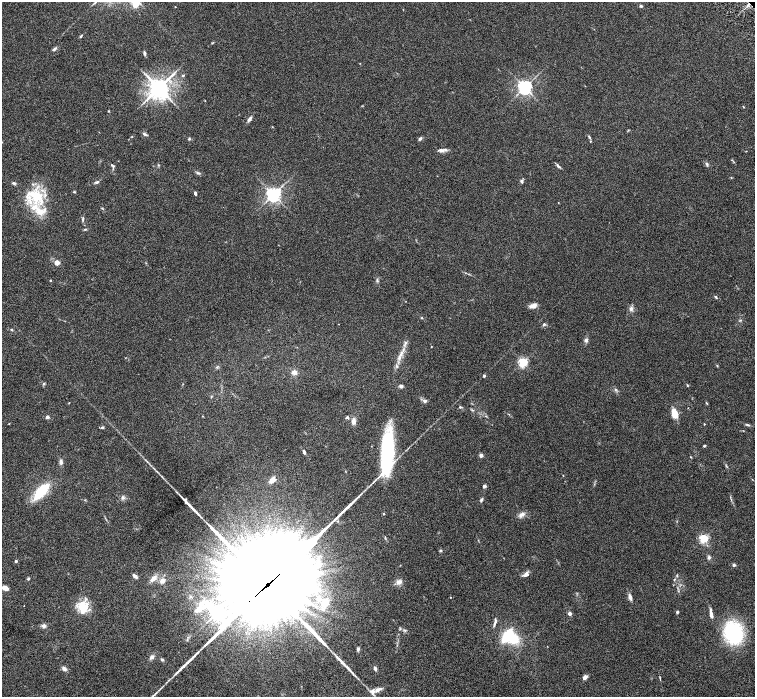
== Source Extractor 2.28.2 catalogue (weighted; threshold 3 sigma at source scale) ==
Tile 7 of 4 x 4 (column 3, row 2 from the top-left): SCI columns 3016-4520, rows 3085-4474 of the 6028 x 6026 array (HDU 1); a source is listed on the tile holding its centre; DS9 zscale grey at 2 x 2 block average (1 PNG px = mean of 2 x 2 image px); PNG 757 x 699 px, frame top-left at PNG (2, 2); no overlay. Shown black and unused: <1% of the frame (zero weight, under 3 of 6 exposures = <1% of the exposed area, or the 3 px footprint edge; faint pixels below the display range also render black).
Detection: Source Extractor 2.28.2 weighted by HDU 2 'WHT'; one run over the whole footprint, this tile lists its part. Background 0.0444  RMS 0.0034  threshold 0.0139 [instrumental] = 3 sigma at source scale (4.09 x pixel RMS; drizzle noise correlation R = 1.36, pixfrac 0.8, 0.05/0.05 arcsec/px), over >= 5 px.
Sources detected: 131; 1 inside a brighter object's white glare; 5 long thin detections or spike segments (spike, bleed or trail) — not listed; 7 inside a brighter listed object's ellipse — not listed separately; the other 118 listed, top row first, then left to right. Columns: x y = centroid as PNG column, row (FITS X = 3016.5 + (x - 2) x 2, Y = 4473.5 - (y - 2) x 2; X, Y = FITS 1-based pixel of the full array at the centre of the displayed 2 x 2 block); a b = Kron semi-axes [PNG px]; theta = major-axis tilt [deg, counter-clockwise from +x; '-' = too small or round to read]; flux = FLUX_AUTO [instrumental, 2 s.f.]
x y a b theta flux
135 4 4 3 - 29
641 6 4 3 - 0.88
81 36 4 3 - 0.9
55 49 6 3 37 1.4
144 53 4 3 - 1.2
183 75 4 2 - 0.6
525 87 4 4 - 260
159 88 6 5 - 630
743 107 3 2 - 0.39
109 111 3 2 - 0.46
249 119 6 4 53 2.2
145 134 7 3 -28 1.2
132 137 3 2 - 0.31
589 137 5 2 - 0.83
189 139 4 3 - 0.73
420 139 4 3 - 1.8
441 150 11 4 -5 2.6
707 164 5 3 - 1.3
113 166 4 3 - 0.85
558 166 8 3 -45 1.3
198 173 6 3 -15 1.2
522 181 5 3 - 1.3
97 182 5 4 - 1.3
14 183 6 3 -6 1.1
74 192 4 2 - 0.54
195 193 4 2 - 1.4
273 194 4 4 - 280
37 196 24 15 0 24
102 208 3 2 - 0.5
83 219 8 3 86 1.1
57 263 2 2 - 15
146 263 3 2 - 0.35
468 274 3 2 - 0.47
50 280 3 2 - 0.43
377 280 5 2 - 0.82
716 297 4 3 - 0.78
533 306 9 6 14 3.4
631 309 6 4 84 2
422 318 3 2 - 0.57
740 320 5 2 - 0.67
544 324 5 3 - 1.1
11 329 4 2 - 0.68
586 340 5 4 - 1.7
406 343 5 3 - 1.2
431 346 2 2 - 0.35
401 355 6 4 55 2.6
523 362 3 3 - 92
717 366 3 2 - 0.5
294 372 6 5 - 3
484 376 2 2 - 2.3
44 383 4 3 - 0.82
687 385 4 2 - 0.44
401 386 4 4 - 1.6
616 389 3 3 - 0.73
211 396 3 3 - 0.49
425 401 6 4 26 1.5
707 403 4 2 - 0.49
460 407 3 3 - 0.78
472 410 4 2 - 0.66
674 412 7 4 -77 14
47 417 2 2 - 3.4
347 417 4 3 - 1.3
353 421 7 5 84 3
704 424 3 2 - 0.42
748 425 6 3 -20 1
102 427 4 3 - 0.96
704 446 2 2 - 2.1
304 452 5 3 - 1.5
387 454 40 11 85 79
481 455 4 4 - 1.9
61 462 6 4 -84 2.2
726 466 4 3 - 0.69
272 480 9 6 42 4.2
484 486 2 2 - 5.2
41 491 20 9 48 25
123 498 5 4 - 1.6
481 500 5 3 - 1.2
187 503 22 4 -47 5.5
383 514 3 2 - 0.5
522 515 8 5 30 2.9
703 538 3 3 - 81
440 551 4 3 - 0.71
709 557 4 4 - 1.4
16 561 2 2 - 1.7
318 564 8 6 -81 4.7
734 565 4 3 - 1.2
526 574 7 5 31 3.3
135 576 7 3 -42 1.9
677 576 3 3 - 0.59
28 578 4 3 - 0.78
153 578 9 5 43 4.6
674 579 3 2 - 0.45
162 581 6 6 - 3.5
399 582 8 6 24 3.3
266 586 78 17 42 47000
5 588 5 3 - 6.7
190 596 4 3 - 0.84
450 597 2 2 - 0.3
630 597 6 4 -74 2.9
325 603 12 8 55 9.9
83 607 17 12 84 13
217 612 8 4 -15 300
677 612 3 3 - 1.1
570 613 3 3 - 3.1
711 614 10 3 -81 3.9
495 622 13 3 77 2
43 626 5 4 - 2.1
405 630 4 3 - 0.94
733 633 18 15 -68 66
507 636 11 6 55 28
358 649 4 3 - 1.6
152 657 6 4 50 2.2
162 660 5 3 - 1
64 669 6 4 -30 2.4
375 669 4 3 - 1.6
585 677 6 4 44 2.4
660 678 6 2 -76 0.64
378 690 11 4 24 3.3
Overlapping masked pixels (flux is a lower limit): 1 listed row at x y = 266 586
Isophote crosses this tile's border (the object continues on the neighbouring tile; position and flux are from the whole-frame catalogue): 1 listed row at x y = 135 4